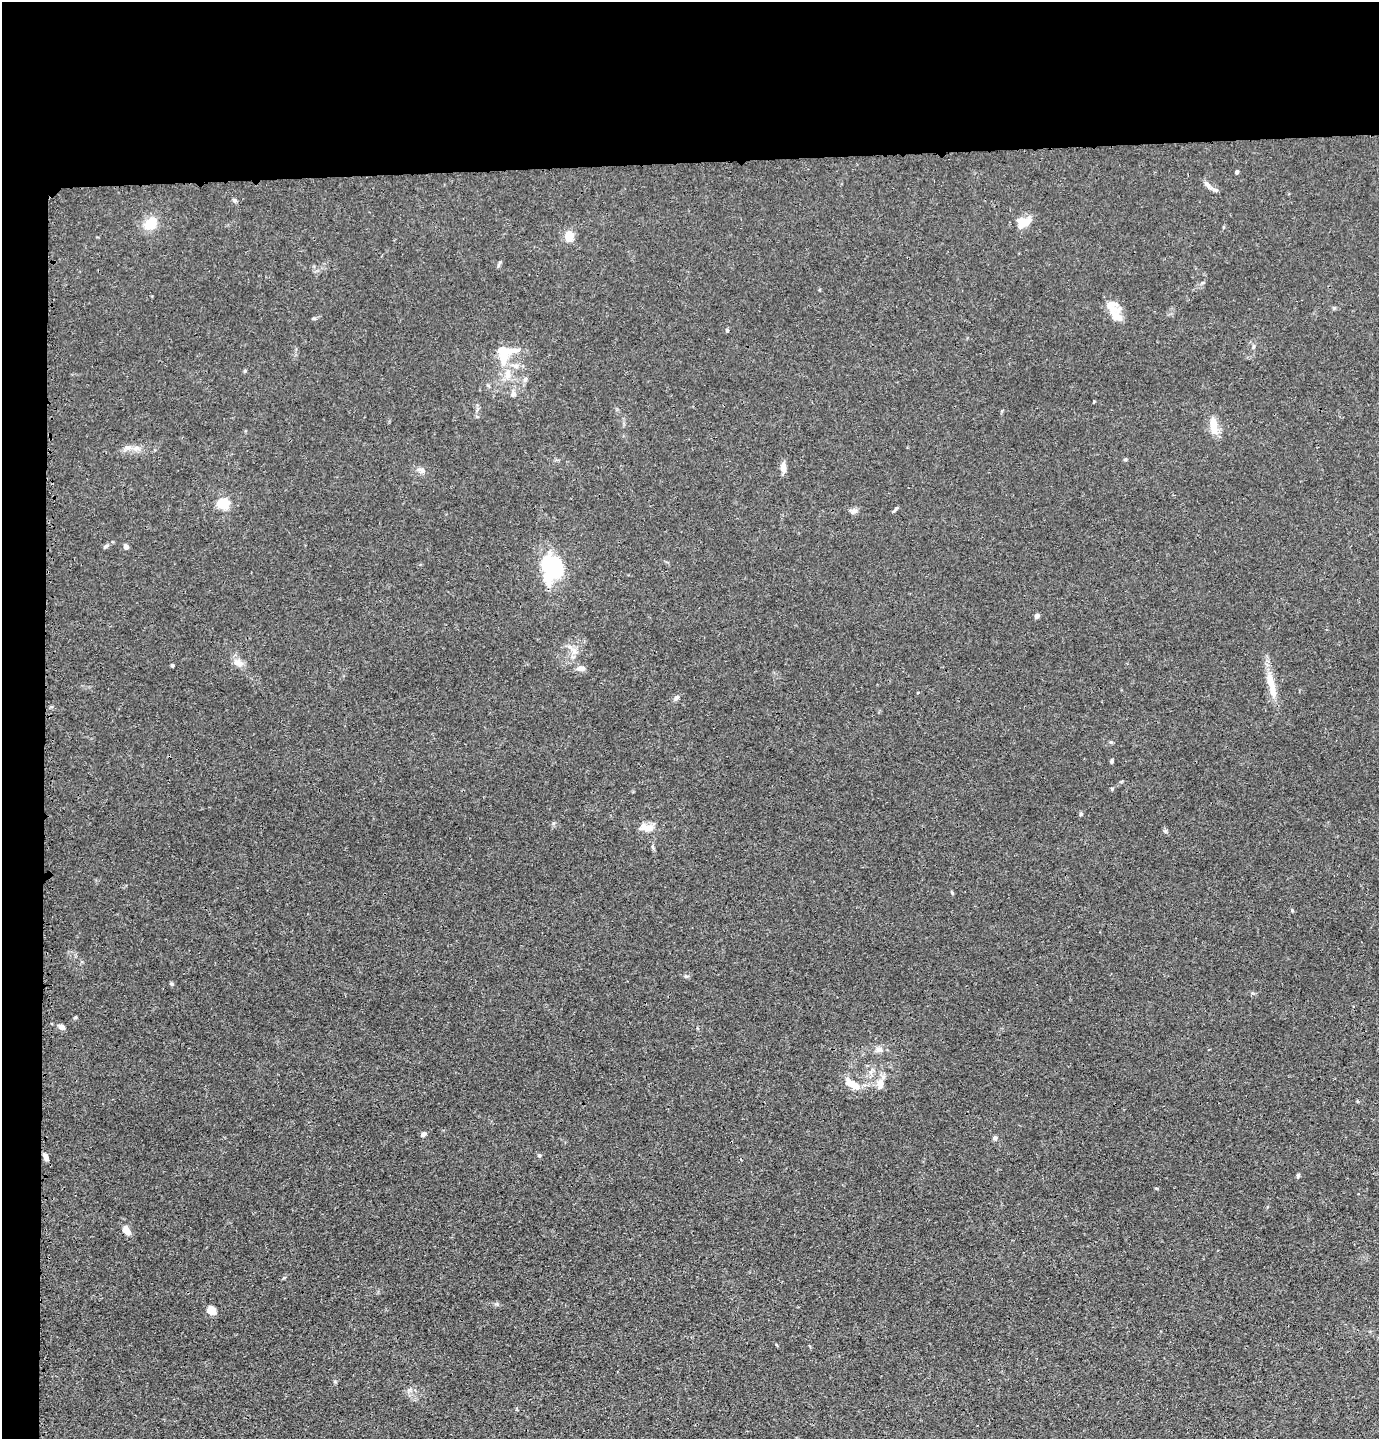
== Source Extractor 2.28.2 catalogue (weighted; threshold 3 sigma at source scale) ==
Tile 1 of 3 x 3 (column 1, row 1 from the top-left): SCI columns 98-1474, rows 2895-4331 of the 4327 x 4353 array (HDU 1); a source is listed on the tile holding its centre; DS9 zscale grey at full resolution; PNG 1381 x 1441 px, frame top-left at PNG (2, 2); no overlay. Shown black and unused: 14% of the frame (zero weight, under 3 of 4 exposures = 3% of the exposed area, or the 3 px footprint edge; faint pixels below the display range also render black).
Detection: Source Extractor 2.28.2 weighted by HDU 2 'WHT'; one run over the whole footprint, this tile lists its part. Background 0.0142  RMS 0.0028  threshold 0.0124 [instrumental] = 3 sigma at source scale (4.5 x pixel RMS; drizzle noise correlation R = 1.50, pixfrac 1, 0.05/0.05 arcsec/px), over >= 5 px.
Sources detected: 65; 4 inside a brighter object's white glare — not listed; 5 inside a brighter listed object's ellipse — not listed separately; the other 56 listed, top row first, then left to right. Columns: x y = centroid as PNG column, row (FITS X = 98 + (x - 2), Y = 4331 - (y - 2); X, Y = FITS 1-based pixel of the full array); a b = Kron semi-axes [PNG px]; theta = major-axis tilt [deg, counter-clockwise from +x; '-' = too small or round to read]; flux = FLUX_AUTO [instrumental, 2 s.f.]
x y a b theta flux
1237 172 4 4 - 0.52
1207 185 20 5 -47 1.4
235 200 6 5 - 0.49
1023 222 19 12 19 3.9
150 223 15 11 52 6.3
569 236 12 10 88 3.7
500 262 5 4 - 0.38
1116 314 24 15 -65 4.7
314 318 6 4 18 0.39
727 330 5 4 - 0.37
1254 347 8 4 81 0.49
516 350 12 7 3 1.8
503 358 17 10 90 4.7
245 371 5 4 - 0.32
507 374 18 9 83 3.3
525 379 7 5 68 0.72
513 394 9 8 - 1
1094 402 3 2 - 0.32
1214 426 20 8 -83 4.7
128 447 11 6 0 1.5
1125 459 5 4 - 0.38
783 467 13 7 -85 1.8
422 470 12 6 -36 1.1
223 503 6 5 - 32
896 508 7 4 44 0.44
853 511 9 7 18 1
106 546 7 5 34 0.59
126 547 6 5 - 0.95
548 577 22 16 76 8.2
1037 616 6 5 - 0.76
574 651 9 7 -27 1.5
238 663 15 9 -21 2.1
172 665 4 4 - 0.41
581 668 11 7 1 1.5
1272 685 40 10 -75 5.8
918 693 3 3 - 0.31
676 698 8 5 56 0.84
1112 761 6 4 83 0.41
1112 789 5 5 - 0.32
1081 814 5 4 - 0.41
650 828 14 9 18 2.1
952 893 5 4 - 0.31
171 984 5 4 - 0.39
61 1027 8 6 -19 1.2
879 1049 10 8 -30 1.4
871 1071 13 5 56 1.3
853 1084 23 10 -32 4.1
880 1084 14 10 -89 2.6
423 1134 6 5 - 0.83
995 1138 8 5 -75 0.63
539 1155 5 4 - 0.42
46 1157 8 5 -69 1.3
1298 1176 6 4 86 0.45
126 1230 10 7 -57 2.8
211 1310 10 8 -29 2.5
410 1389 7 4 19 0.61
Unlisted compact peaks at least as high as the median listed source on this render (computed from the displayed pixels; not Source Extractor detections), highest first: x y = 75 1017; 1165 831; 686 976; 1111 742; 335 1381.